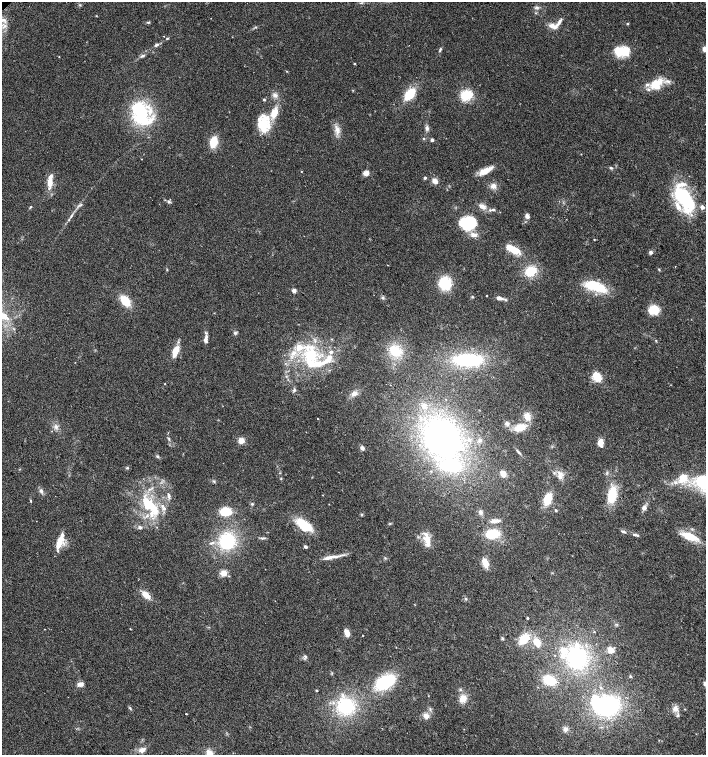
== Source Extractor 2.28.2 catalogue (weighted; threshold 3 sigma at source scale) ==
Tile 6 of 4 x 4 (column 2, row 2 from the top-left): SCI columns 1582-2988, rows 3040-4544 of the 6042 x 6072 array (HDU 1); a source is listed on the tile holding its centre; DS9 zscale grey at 2 x 2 block average (1 PNG px = mean of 2 x 2 image px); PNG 708 x 757 px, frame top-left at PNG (2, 2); no overlay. Shown black and unused: <1% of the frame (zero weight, under 2 of 3 exposures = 2% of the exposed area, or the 3 px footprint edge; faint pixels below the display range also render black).
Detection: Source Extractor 2.28.2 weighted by HDU 2 'WHT'; one run over the whole footprint, this tile lists its part. Background 0.0654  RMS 0.0089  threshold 0.0403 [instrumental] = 3 sigma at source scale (4.5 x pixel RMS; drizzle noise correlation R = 1.50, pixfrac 1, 0.0396/0.0396 arcsec/px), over >= 5 px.
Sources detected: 182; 6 inside a brighter object's white glare — not listed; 28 inside a brighter listed object's ellipse — not listed separately; the other 148 listed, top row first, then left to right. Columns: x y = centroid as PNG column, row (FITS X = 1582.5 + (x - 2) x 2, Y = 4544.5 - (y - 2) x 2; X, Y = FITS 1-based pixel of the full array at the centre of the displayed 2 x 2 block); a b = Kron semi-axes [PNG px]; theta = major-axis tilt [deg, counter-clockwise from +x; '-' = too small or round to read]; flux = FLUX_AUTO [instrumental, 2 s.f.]
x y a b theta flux
537 7 5 3 - 3.4
96 16 2 2 - 0.95
148 22 5 2 - 2.3
559 22 12 4 56 9.8
627 24 3 2 - 2
552 26 8 6 -8 12
256 27 3 2 - 1.5
167 38 3 2 - 1.8
156 45 4 3 - 4.5
705 49 3 3 - 36
440 50 7 2 63 2.6
621 51 18 9 -1 50
142 56 5 3 - 3.7
59 57 2 2 - 1
354 64 2 2 - 1.6
287 71 3 2 - 1.1
656 84 14 10 40 42
410 94 13 8 50 48
275 95 7 5 -35 6.9
466 95 11 9 22 46
264 100 3 2 - 2.6
274 113 11 7 63 27
141 114 32 16 -81 120
261 126 21 9 -47 29
427 128 5 5 - 5
337 130 7 4 -17 6.5
423 138 3 3 - 1.6
432 140 3 2 - 6
213 142 9 6 74 38
611 168 5 3 - 2.6
301 171 2 2 - 0.77
484 171 14 8 29 21
366 173 6 5 - 10
425 178 3 3 - 3.9
435 181 6 5 - 10
50 182 13 5 84 20
493 186 7 7 - 9.1
684 198 33 14 -73 130
169 202 3 3 - 2.3
483 206 9 5 -34 10
30 207 4 2 - 1.5
702 207 3 3 - 10
493 210 4 3 - 3.2
71 216 6 2 51 2.8
527 216 5 4 - 6.6
466 223 17 13 5 90
594 239 2 2 - 1.3
513 249 18 7 -28 31
651 252 4 4 - 4.8
659 269 4 2 - 1.5
167 270 3 2 - 1.2
531 271 10 7 20 47
445 283 14 12 -71 51
596 287 27 9 -21 63
294 291 4 4 - 6.2
486 296 2 2 - 1.1
383 298 4 3 - 2.7
499 298 8 5 -7 7.5
125 301 10 6 -51 45
654 310 11 9 9 34
5 316 10 6 -42 16
235 332 5 4 - 3.2
205 340 6 4 -78 7.3
656 341 3 2 - 1.3
299 347 12 10 -3 29
175 351 11 5 68 31
395 351 10 8 -31 61
331 352 5 4 - 4.7
311 355 16 12 71 77
468 360 26 11 0 160
326 361 18 6 28 23
597 377 4 3 - 140
294 390 4 3 - 2.7
354 393 7 5 30 10
527 416 9 8 - 15
507 424 5 5 - 5.2
56 427 7 4 -60 6.4
520 427 10 7 18 30
442 438 37 32 -49 530
169 439 4 2 - 2
480 440 4 4 - 4
241 441 6 6 - 13
601 442 7 5 90 17
362 448 5 4 - 5.7
518 452 8 2 -47 3.8
158 456 4 2 - 1.7
127 468 4 3 - 2
503 474 5 5 - 16
560 476 12 5 -89 11
683 478 11 9 46 31
41 491 6 4 -62 4.9
323 495 2 2 - 0.83
612 495 19 9 77 49
169 496 4 4 - 4.2
548 499 9 6 70 48
30 501 4 2 - 1.6
252 504 4 3 - 2.1
149 505 21 13 -36 72
644 508 6 5 - 7
555 510 3 3 - 2.4
226 511 9 6 0 52
480 512 4 2 - 2.5
361 515 3 2 - 1.7
495 521 12 4 6 9.2
304 526 19 10 -43 58
140 527 4 4 - 4.9
623 531 6 3 -17 3.6
492 534 10 6 9 60
635 535 5 3 - 3.8
690 536 15 7 -20 42
261 538 4 2 - 2
60 540 17 6 63 26
227 541 13 12 - 120
428 542 17 8 -62 22
306 547 3 3 - 4.8
329 557 17 4 14 14
485 563 8 5 -65 30
224 573 6 6 - 15
146 595 9 5 -42 20
466 599 3 3 - 1.9
527 618 3 2 - 2
616 624 4 2 - 2
130 629 2 2 - 1
594 632 3 2 - 1.3
347 633 7 4 -71 15
502 638 4 3 - 2.4
524 639 10 7 47 45
537 642 8 6 -56 21
610 650 6 6 - 14
305 657 4 3 - 3
577 658 21 18 -57 160
630 676 3 2 - 2.2
549 680 10 7 -13 49
385 682 18 10 26 110
80 684 8 5 3 8.4
601 687 4 3 - 2
316 691 3 2 - 1.9
463 699 9 7 50 18
345 706 19 17 -56 110
608 706 18 16 39 200
130 708 4 2 - 2
675 709 7 6 - 9.4
685 709 3 2 - 0.95
186 714 2 2 - 2.6
426 716 7 6 - 10
565 729 5 5 - 6.9
142 750 8 5 24 9
209 753 7 6 - 17
Isophote crosses this tile's border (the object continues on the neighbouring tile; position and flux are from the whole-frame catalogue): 2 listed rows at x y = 705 49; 209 753
Diffuse or blended objects may show on this block-average render without a row.